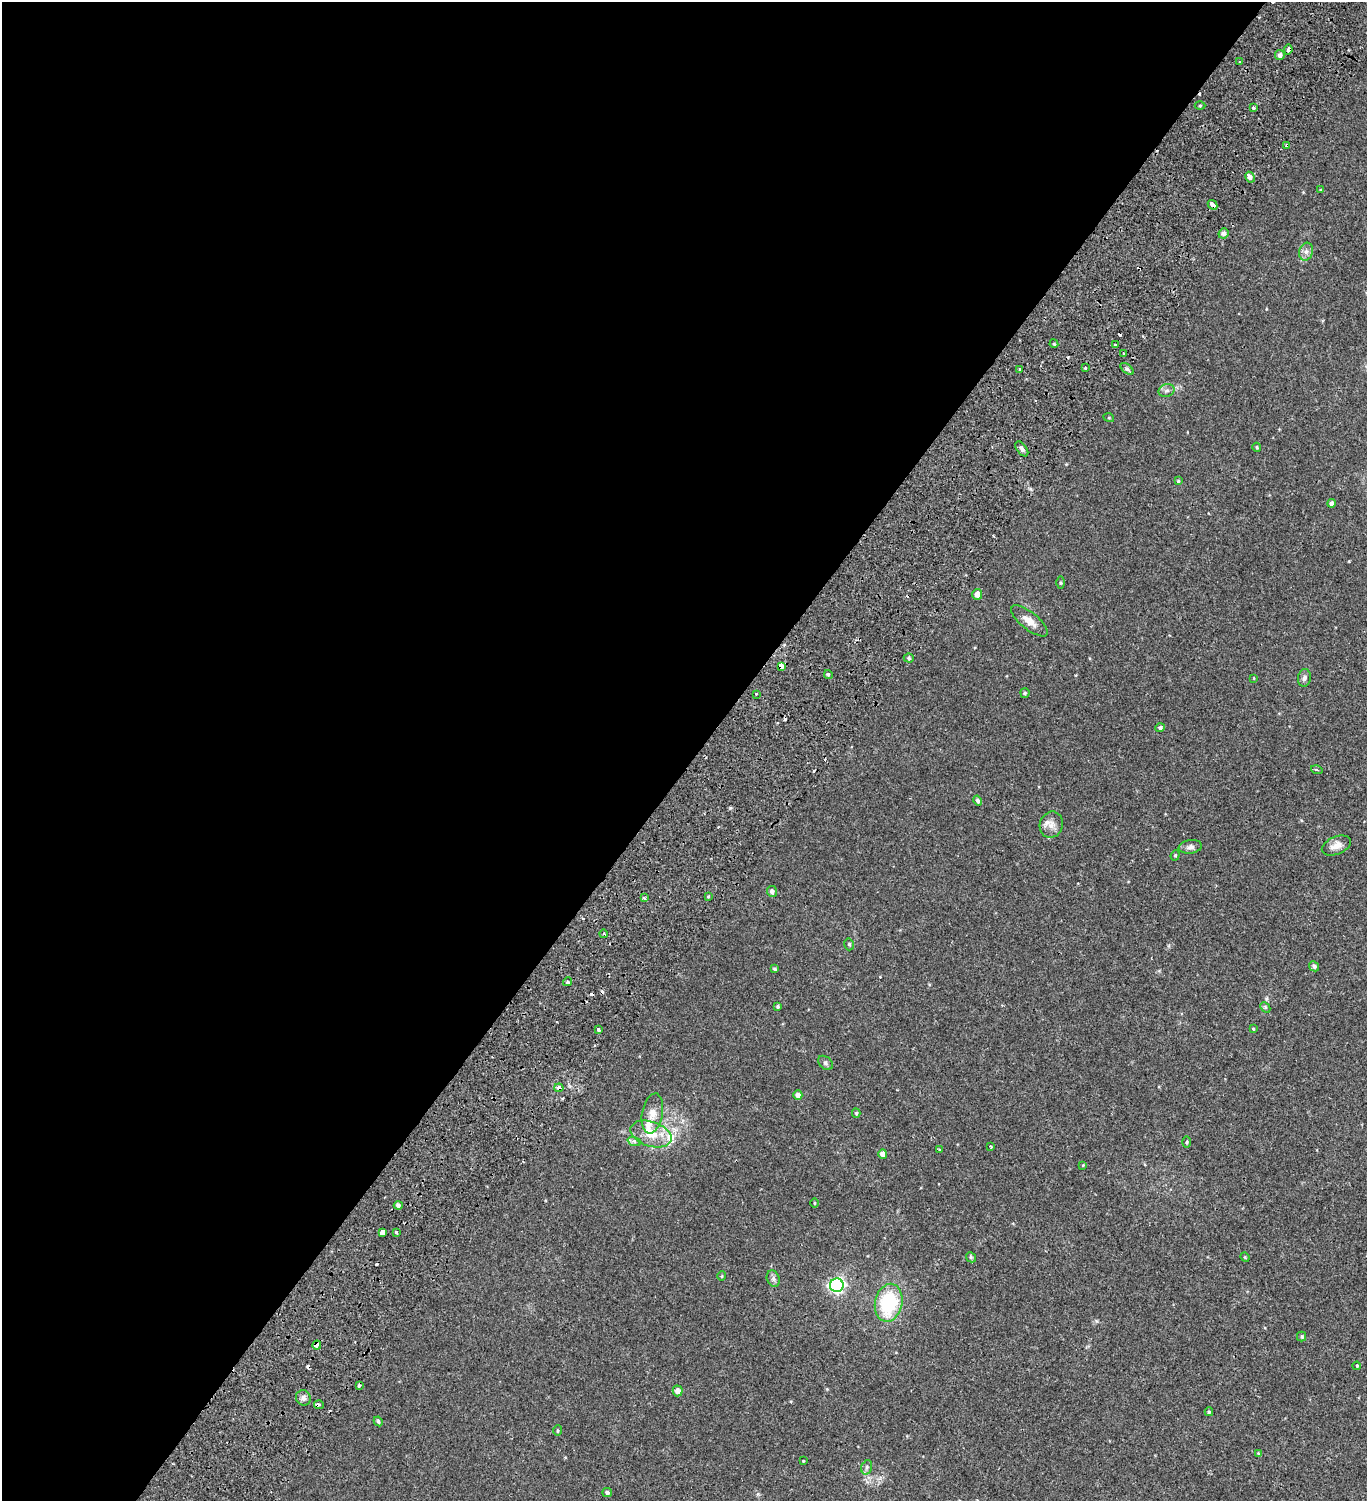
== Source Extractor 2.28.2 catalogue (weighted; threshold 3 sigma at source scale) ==
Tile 5 of 4 x 4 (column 1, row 2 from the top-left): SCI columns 488-1852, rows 3174-4672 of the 6376 x 6350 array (HDU 1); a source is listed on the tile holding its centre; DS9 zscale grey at full resolution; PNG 1369 x 1503 px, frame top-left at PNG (2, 2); each listed source drawn as its Kron ellipse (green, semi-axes under 4 px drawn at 4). Shown black and unused: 51% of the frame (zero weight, under 2 of 3 exposures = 11% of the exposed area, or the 3 px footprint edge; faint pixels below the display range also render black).
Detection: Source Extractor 2.28.2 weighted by HDU 2 'WHT'; one run over the whole footprint, this tile lists its part. Background 0.0276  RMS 0.0049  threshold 0.022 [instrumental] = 3 sigma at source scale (4.5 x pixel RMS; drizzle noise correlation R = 1.50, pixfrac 1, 0.0396/0.0396 arcsec/px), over >= 5 px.
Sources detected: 103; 12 cosmic-ray / hot-pixel residue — neither listed nor drawn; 3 inside a brighter listed object's ellipse — not listed separately; the other 88 listed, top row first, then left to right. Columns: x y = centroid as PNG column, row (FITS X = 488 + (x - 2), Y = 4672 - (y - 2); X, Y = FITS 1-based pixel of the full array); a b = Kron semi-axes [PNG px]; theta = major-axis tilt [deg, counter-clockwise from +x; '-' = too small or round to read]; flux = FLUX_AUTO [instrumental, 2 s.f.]
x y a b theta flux
1288 50 5 3 - 2
1280 55 5 4 - 1.5
1240 62 3 3 - 1.7
1200 105 5 3 - 0.5
1253 108 3 3 - 1.5
1287 145 3 3 - 4.9
1250 177 6 4 -61 1.5
1321 190 4 3 - 0.53
1212 205 5 3 - 6.2
1223 233 5 5 - 1.2
1306 252 9 6 74 1.9
1054 344 4 3 - 0.44
1115 345 3 3 - 2.1
1123 354 3 3 - 0.96
1085 368 3 3 - 1
1020 369 3 3 - 1.2
1127 369 8 4 -36 0.87
1167 390 8 6 17 1.3
1109 418 5 3 - 0.4
1257 447 4 4 - 0.44
1022 449 8 5 -53 1.2
1178 481 4 4 - 0.54
1331 503 4 4 - 1.6
1061 583 6 3 90 0.5
977 594 5 5 - 3.5
1029 621 22 8 -39 4.5
909 658 5 4 - 0.7
782 666 4 3 - 120
828 675 4 3 - 0.81
1254 678 4 2 - 0.3
1304 678 9 6 82 1.5
1025 693 4 4 - 0.7
756 694 3 3 - 0.98
1160 728 5 4 - 0.93
1317 770 6 4 -18 0.73
978 801 5 4 - 0.96
1051 825 13 11 70 3.4
1336 845 15 8 22 3.7
1190 847 12 6 8 1.7
1175 855 5 4 - 0.57
772 891 5 5 - 1.3
708 897 3 3 - 0.75
644 898 3 3 - 1.7
604 934 4 3 - 0.94
849 944 6 4 -77 0.72
1314 966 6 4 -45 1.1
775 969 4 3 - 0.63
567 982 4 4 - 0.67
778 1006 4 4 - 0.56
1265 1007 6 4 -47 0.63
1253 1029 4 3 - 0.42
598 1030 3 3 - 2
825 1063 8 6 -41 1
559 1088 4 4 - 1.9
798 1095 5 4 - 2.1
652 1113 20 10 80 4.6
856 1113 4 4 - 0.54
651 1134 21 12 -18 8
634 1141 7 4 -18 0.94
1187 1142 5 3 - 0.48
991 1146 3 3 - 0.94
940 1150 3 2 - 0.7
883 1154 5 4 - 2.6
1083 1165 4 4 - 0.33
814 1203 5 3 - 0.37
398 1205 4 4 - 1.1
382 1232 4 3 - 15
396 1232 3 3 - 1.7
971 1257 5 4 - 0.64
1245 1257 5 4 - 0.42
722 1276 5 3 - 0.34
773 1279 8 6 -71 1.2
837 1285 7 7 - 97
889 1303 19 13 78 28
1302 1336 5 4 - 0.65
317 1345 4 3 - 2.5
1357 1366 4 4 - 0.55
359 1386 4 3 - 0.8
678 1391 5 5 - 2.5
303 1398 8 7 - 1.4
319 1405 5 3 - 2.5
1209 1412 4 4 - 0.54
378 1421 5 4 - 0.73
558 1431 5 4 - 0.51
1259 1454 3 3 - 0.65
803 1461 3 2 - 0.32
867 1467 7 5 73 0.98
607 1492 5 4 - 0.97
Overlapping masked pixels (flux is a lower limit): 7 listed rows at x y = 1288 50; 1287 145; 1212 205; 782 666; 559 1088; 317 1345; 319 1405